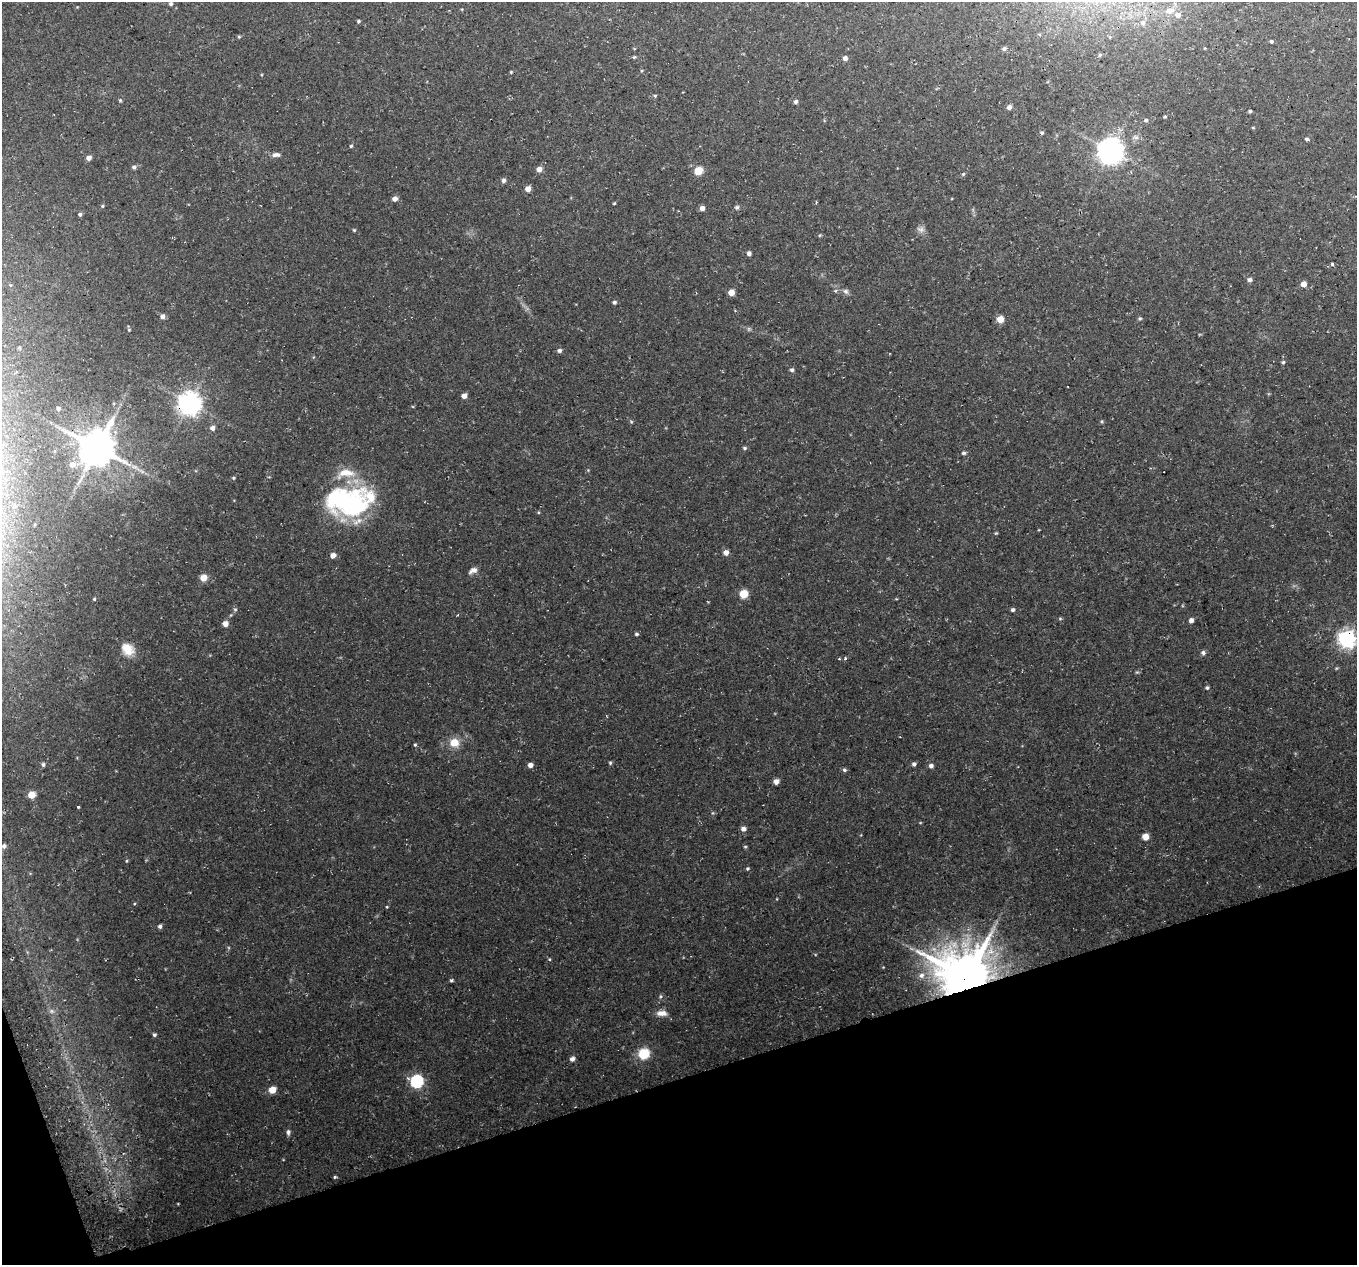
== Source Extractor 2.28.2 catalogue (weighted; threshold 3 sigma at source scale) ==
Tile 14 of 4 x 4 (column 2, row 4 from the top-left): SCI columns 1386-2740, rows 83-1345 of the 5483 x 5271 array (HDU 1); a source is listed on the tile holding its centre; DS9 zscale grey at full resolution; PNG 1359 x 1267 px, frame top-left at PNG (2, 2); no overlay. Shown black and unused: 16% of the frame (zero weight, under 3 of 4 exposures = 3% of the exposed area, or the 3 px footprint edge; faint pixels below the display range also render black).
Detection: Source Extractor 2.28.2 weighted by HDU 2 'WHT'; one run over the whole footprint, this tile lists its part. Background 0.0636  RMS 0.0047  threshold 0.021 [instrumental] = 3 sigma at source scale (4.5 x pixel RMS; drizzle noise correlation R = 1.50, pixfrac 1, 0.0396/0.0396 arcsec/px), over >= 5 px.
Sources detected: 122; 1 inside a brighter object's white glare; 1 cosmic-ray / hot-pixel residue — not listed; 2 inside a brighter listed object's ellipse — not listed separately; the other 118 listed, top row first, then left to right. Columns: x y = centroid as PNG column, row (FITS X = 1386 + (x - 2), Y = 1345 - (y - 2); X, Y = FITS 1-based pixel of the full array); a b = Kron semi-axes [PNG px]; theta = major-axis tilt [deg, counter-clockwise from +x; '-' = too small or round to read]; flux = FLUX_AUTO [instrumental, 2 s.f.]
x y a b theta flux
171 4 4 4 - 0.82
1170 11 13 8 11 3
358 21 4 3 - 0.65
1143 23 6 6 - 1.2
239 37 4 4 - 0.51
1271 41 4 4 - 0.68
1205 48 4 2 - 0.27
1004 49 6 5 - 0.99
634 57 6 3 17 0.54
845 58 5 4 - 1.7
511 72 4 3 - 0.4
655 96 5 4 - 0.49
120 100 5 4 - 0.51
796 102 5 5 - 1
1009 107 5 5 - 1.7
1250 111 4 3 - 0.64
1165 117 4 3 - 0.45
1146 120 6 5 - 0.86
1253 128 5 3 - 0.37
1042 133 5 4 - 0.67
1307 139 5 4 - 0.79
351 146 4 4 - 0.57
1110 151 8 8 - 490
276 155 11 6 3 1.5
89 158 5 5 - 2.3
134 167 5 5 - 1
539 169 5 5 - 2.8
698 171 5 5 - 14
963 174 5 4 - 0.54
503 180 5 5 - 1.4
528 189 5 4 - 3.3
395 199 5 5 - 2.3
614 203 4 3 - 0.4
102 206 4 4 - 0.52
737 207 6 5 - 0.83
702 208 5 4 - 2.4
80 214 4 4 - 0.83
921 229 8 8 - 1.7
354 230 4 4 - 0.49
820 235 5 3 - 0.42
749 253 5 4 - 1.4
1332 265 3 3 - 1.8
1249 279 5 5 - 1.4
1304 284 5 5 - 3
846 291 8 7 - 1.3
731 292 5 5 - 4.9
614 302 5 4 - 0.9
162 316 5 5 - 1.8
1140 318 5 4 - 0.65
1000 319 6 6 - 4.4
129 330 4 4 - 0.46
559 350 5 5 - 1.3
1283 362 4 4 - 0.61
792 370 5 5 - 0.95
464 396 4 4 - 3.1
190 403 8 7 - 360
58 408 5 4 - 1.3
1102 421 5 4 - 0.56
212 428 5 5 - 2
97 448 11 10 - 1200
745 448 6 4 -15 0.73
964 453 6 4 0 0.78
72 464 9 8 - 3.5
345 473 27 12 9 8.4
233 478 4 4 - 0.47
348 505 48 31 14 56
14 506 5 5 - 0.74
996 533 5 4 - 0.44
726 552 5 5 - 2.8
333 555 5 5 - 2.3
473 570 11 6 24 2.2
203 578 6 6 - 4.4
744 594 7 7 - 7
94 599 4 4 - 0.49
235 610 5 5 - 0.68
1013 610 4 4 - 1
458 615 3 2 - 0.41
1060 618 6 4 0 0.49
1191 620 5 4 - 2
225 624 5 5 - 3.2
636 634 5 4 - 0.69
1347 639 7 7 - 190
128 649 16 12 -43 6.8
1203 653 6 5 - 1.1
845 658 3 3 - 1
1207 688 5 4 - 0.75
454 742 10 9 - 6.3
415 745 5 4 - 0.54
610 763 5 4 - 0.58
43 764 6 4 -88 0.83
914 764 5 5 - 1.1
530 765 5 5 - 2.3
931 766 5 5 - 1.4
844 770 5 5 - 0.89
776 781 6 5 - 1.9
31 795 6 5 - 5.3
78 807 3 3 - 2.1
712 813 5 3 - 0.48
743 829 6 5 - 1.6
1145 837 5 5 - 4.7
4 846 6 5 - 1.3
126 861 5 3 - 0.4
747 869 5 4 - 0.6
387 907 4 3 - 0.35
160 926 5 4 - 1.1
921 975 8 7 - 1.9
967 977 15 14 - 2300
451 980 5 4 - 0.62
660 996 5 3 - 0.58
52 1011 7 6 - 1.2
662 1013 14 7 -2 3.1
154 1035 5 4 - 0.75
644 1054 7 7 - 17
572 1059 5 5 - 1.9
416 1081 6 6 - 67
272 1090 5 5 - 7
288 1132 7 5 84 1.2
335 1177 3 3 - 1.7
Overlapping masked pixels (flux is a lower limit): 4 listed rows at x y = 190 403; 97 448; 1347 639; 967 977